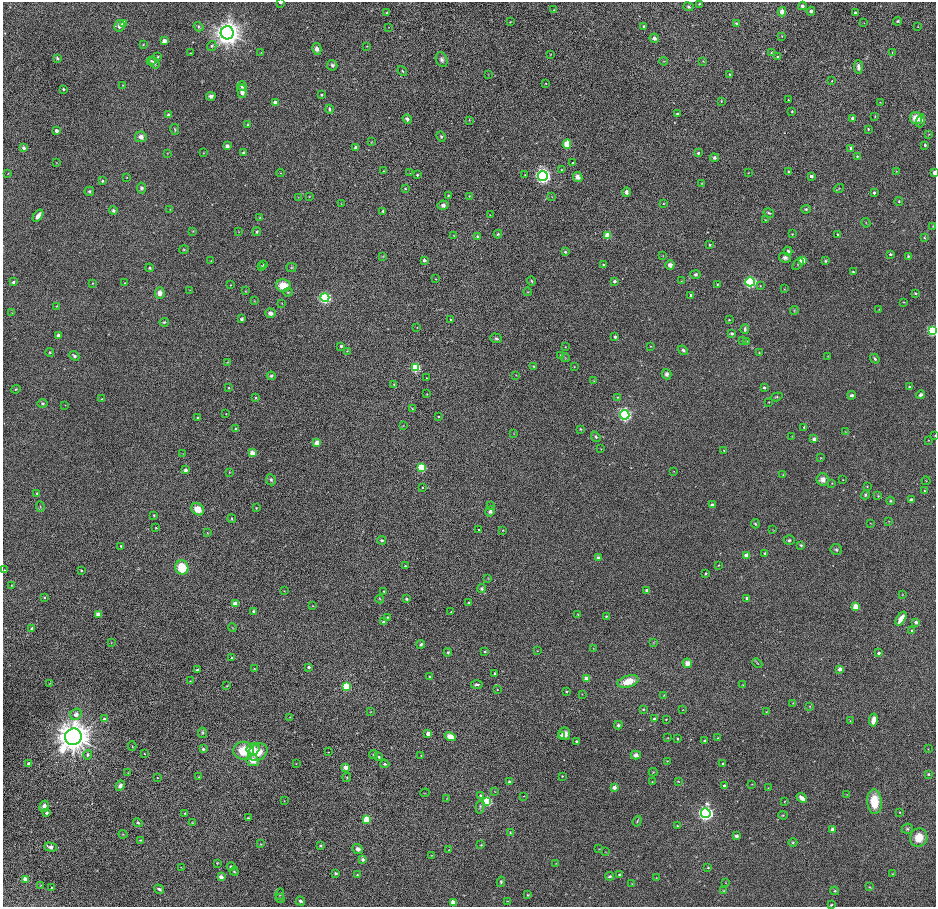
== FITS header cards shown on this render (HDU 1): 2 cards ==
NAXIS1  =                 1867 / length of original image axis
NAXIS2  =                 1810 / length of original image axis

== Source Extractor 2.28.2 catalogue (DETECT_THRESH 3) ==
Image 1867 x 1810 px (HDU 1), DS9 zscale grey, zoomed out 1/2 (1 PNG px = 2 x 2 image px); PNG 938 x 909 px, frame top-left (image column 2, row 1810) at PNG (3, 2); each listed source drawn as its Kron ellipse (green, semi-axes under 4 px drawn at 4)
Background -0.0471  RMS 40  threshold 120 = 3 sigma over >= 5 px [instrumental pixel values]
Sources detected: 534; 1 cannot appear on this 1/2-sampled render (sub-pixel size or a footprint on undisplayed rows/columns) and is neither listed nor drawn; of the other 533, the 500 brightest by FLUX_AUTO listed and drawn (33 fainter detections omitted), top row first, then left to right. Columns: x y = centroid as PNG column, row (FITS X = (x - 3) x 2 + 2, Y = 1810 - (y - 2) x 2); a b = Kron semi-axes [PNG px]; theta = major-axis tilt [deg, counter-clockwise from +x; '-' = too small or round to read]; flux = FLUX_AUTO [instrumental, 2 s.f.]
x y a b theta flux
280 2 3 2 - 1.9e+04
699 4 3 3 - 8.1e+03
802 6 4 4 - 2.4e+04
688 7 5 3 - 1.6e+04
554 10 3 2 - 3.8e+03
811 11 4 3 - 1.8e+04
387 12 3 3 - 6.5e+03
782 12 5 4 - 5.1e+04
855 13 3 3 - 1.5e+04
898 21 4 3 - 1.3e+04
510 22 3 2 - 4.1e+03
124 23 3 3 - 9.0e+04
736 23 4 4 - 1.0e+04
864 23 3 2 - 3.3e+03
119 26 6 5 - 3.8e+04
643 26 2 2 - 9.7e+03
199 27 5 4 - 1.3e+04
389 27 2 2 - 2.9e+03
918 27 3 2 - 3.5e+03
227 33 6 6 - 1.1e+07
782 36 3 2 - 4.4e+03
654 38 5 4 - 2.3e+04
164 41 4 4 - 3.3e+04
143 44 3 3 - 5.7e+03
212 46 5 4 - 1.5e+04
367 46 4 3 - 5.3e+03
317 49 6 4 -78 4.0e+04
892 52 4 2 - 4.7e+03
190 53 3 2 - 3.5e+03
261 53 3 2 - 3.5e+03
771 53 3 2 - 5.1e+03
550 54 4 3 - 5.3e+03
158 57 3 3 - 8.0e+03
777 57 4 3 - 9.6e+03
57 58 4 3 - 1.4e+04
442 60 8 5 -67 2.5e+04
151 61 5 3 - 9.5e+03
664 61 4 3 - 5.9e+03
703 61 3 2 - 3.2e+03
154 63 6 4 -54 2.8e+04
332 65 5 5 - 1.9e+04
858 67 7 3 -86 3.6e+04
402 71 5 3 - 9.6e+03
729 74 3 2 - 6.6e+03
488 75 3 2 - 3.3e+03
832 81 2 2 - 3.3e+03
546 83 2 2 - 4.3e+03
123 85 2 2 - 3.8e+03
242 86 5 4 - 2.9e+04
63 89 2 2 - 1.2e+04
242 91 7 4 -83 6.6e+04
321 95 3 3 - 7.7e+03
211 96 4 3 - 2.6e+04
788 100 3 2 - 4.2e+03
721 101 3 3 - 6.3e+03
275 102 3 3 - 4.2e+04
880 102 3 2 - 3.0e+03
330 109 4 3 - 1.3e+04
792 111 3 2 - 9.0e+03
677 114 2 2 - 1.7e+04
168 115 4 4 - 1.5e+04
875 116 4 2 - 4.8e+03
853 118 3 3 - 3.1e+04
916 118 6 5 - 1.2e+05
407 119 5 3 - 2.3e+04
469 120 4 3 - 6.1e+03
920 121 7 4 71 3.0e+04
248 125 3 3 - 8.2e+03
175 129 5 3 - 8.4e+03
868 129 3 2 - 7.7e+03
56 130 3 3 - 4.3e+04
929 134 4 3 - 6.2e+03
441 136 5 4 - 1.5e+04
141 137 6 5 - 4.2e+04
371 142 3 2 - 3.1e+03
567 144 4 3 - 2.5e+05
925 145 3 3 - 2.0e+04
227 146 3 3 - 5.4e+04
24 148 4 3 - 2.4e+04
356 148 3 3 - 3.6e+04
851 148 4 3 - 1.7e+04
167 153 3 3 - 4.8e+03
203 153 3 2 - 4.3e+03
244 153 4 3 - 1.8e+04
698 153 3 3 - 1.3e+04
857 156 4 3 - 7.5e+03
714 158 4 4 - 1.7e+04
56 163 3 2 - 4.3e+03
573 163 3 2 - 1.4e+04
562 170 3 2 - 4.7e+03
384 171 2 2 - 3.7e+03
788 171 2 2 - 1.6e+04
896 171 3 3 - 4.9e+03
934 172 4 3 - 3.0e+04
8 173 3 2 - 3.7e+03
280 173 4 2 - 4.9e+03
410 173 3 2 - 3.7e+03
748 173 3 2 - 3.3e+03
417 175 3 2 - 1.1e+04
525 175 2 2 - 4.3e+03
543 176 5 5 - 2.8e+06
811 176 3 3 - 3.7e+04
127 177 3 2 - 4.3e+03
578 177 5 4 - 4.8e+04
102 181 3 3 - 9.1e+03
701 184 3 3 - 5.3e+03
141 188 5 4 - 1.6e+04
839 188 5 3 - 7.0e+03
405 189 3 3 - 6.2e+03
89 191 5 4 - 1.4e+04
626 192 5 3 - 2.6e+04
874 193 3 2 - 1.8e+04
448 195 3 2 - 5.8e+03
309 196 4 3 - 5.7e+03
469 196 4 3 - 5.6e+03
298 197 3 2 - 3.6e+03
552 197 4 2 - 3.3e+03
899 201 4 4 - 9.3e+03
341 204 3 2 - 3.4e+03
663 204 3 2 - 6.3e+03
443 205 5 4 - 2.3e+04
170 209 3 2 - 3.3e+03
806 209 5 4 - 1.4e+04
113 211 4 4 - 1.6e+04
383 211 4 3 - 1.4e+04
769 213 5 3 - 1.2e+04
490 215 2 2 - 3.2e+03
38 216 7 3 52 4.6e+04
260 217 3 3 - 6.5e+03
765 220 3 3 - 4.2e+03
866 223 5 2 - 5.7e+03
933 226 3 2 - 3.9e+03
193 231 4 3 - 5.1e+03
239 232 3 2 - 3.6e+03
257 232 4 3 - 1.2e+04
498 234 4 3 - 9.6e+03
792 234 3 2 - 5.1e+03
608 235 3 3 - 1.5e+05
837 235 3 3 - 9.8e+03
454 236 3 2 - 4.5e+03
478 236 3 3 - 1.9e+04
924 238 4 3 - 7.5e+03
710 245 3 3 - 9.4e+03
184 249 5 3 - 7.8e+03
788 251 4 4 - 2.1e+04
565 252 4 4 - 1.1e+04
890 254 4 3 - 1.4e+04
383 256 4 3 - 6.4e+03
663 256 3 2 - 2.9e+03
908 256 4 3 - 1.1e+04
785 258 6 5 - 3.2e+04
211 260 2 2 - 3.1e+03
424 260 3 3 - 3.7e+04
802 260 3 3 - 1.6e+05
825 261 4 4 - 1.2e+04
263 264 3 2 - 5.3e+03
798 264 7 3 49 8.4e+03
603 265 3 3 - 1.1e+04
670 265 5 4 - 3.7e+04
262 266 4 3 - 6.0e+03
149 268 4 4 - 1.2e+04
291 268 5 4 - 1.2e+04
853 272 3 2 - 1.0e+04
695 274 5 4 - 1.6e+04
436 279 3 2 - 5.6e+03
532 281 4 3 - 1.0e+04
614 281 3 3 - 2.5e+04
681 281 3 2 - 4.9e+03
13 282 3 3 - 1.4e+04
750 282 4 4 - 1.2e+06
92 283 3 2 - 4.9e+03
125 283 4 3 - 6.6e+03
717 284 3 3 - 5.7e+03
231 285 3 3 - 4.6e+03
283 286 7 6 - 1.5e+05
760 286 3 3 - 4.8e+03
784 289 3 2 - 4.0e+03
190 290 3 3 - 4.2e+03
246 291 4 2 - 5.5e+03
288 292 5 3 - 7.3e+03
528 292 4 2 - 5.2e+03
160 293 5 5 - 5.1e+04
915 293 3 3 - 1.1e+04
691 295 2 2 - 1.6e+04
325 298 4 4 - 1.2e+06
254 301 3 2 - 4.1e+03
904 302 4 2 - 5.2e+03
282 303 3 2 - 4.0e+03
57 306 4 2 - 5.6e+03
879 309 3 2 - 4.0e+03
794 310 4 4 - 8.9e+03
12 313 4 2 - 5.6e+03
271 313 5 4 - 3.9e+04
241 319 4 3 - 1.3e+04
451 319 3 3 - 7.5e+03
729 320 2 2 - 6.0e+03
164 322 4 3 - 1.0e+04
417 327 2 2 - 3.3e+03
745 329 5 3 - 1.7e+04
932 331 4 4 - 7.8e+05
732 334 3 3 - 2.3e+04
58 335 4 3 - 3.1e+04
615 337 3 3 - 1.8e+04
496 338 6 5 - 1.6e+04
742 341 3 2 - 5.1e+03
746 341 3 3 - 7.6e+03
341 346 3 3 - 2.0e+04
651 346 3 2 - 4.5e+03
565 347 3 3 - 5.1e+03
683 350 5 3 - 1.8e+04
347 351 3 3 - 5.3e+03
50 352 4 3 - 8.5e+03
759 353 3 3 - 4.5e+03
560 355 4 3 - 8.8e+03
74 356 5 3 - 1.9e+04
828 356 3 2 - 3.7e+03
565 358 4 2 - 5.0e+03
875 359 5 3 - 1.4e+04
227 362 4 3 - 6.0e+03
534 366 4 3 - 8.7e+03
416 367 4 4 - 4.2e+05
574 367 3 2 - 3.6e+03
667 374 5 5 - 2.5e+04
516 375 2 2 - 3.2e+03
271 376 4 4 - 1.5e+04
426 378 2 2 - 3.2e+03
594 381 4 3 - 5.6e+03
394 384 3 3 - 6.2e+03
764 387 3 2 - 1.8e+04
909 387 3 3 - 1.3e+04
229 388 3 3 - 6.9e+03
16 389 5 3 - 9.0e+03
427 394 3 2 - 3.7e+03
852 395 4 3 - 2.3e+04
920 395 4 3 - 2.6e+04
618 397 4 3 - 8.5e+03
777 397 6 3 18 8.7e+03
256 398 4 3 - 9.8e+03
102 399 3 2 - 7.6e+03
769 402 2 2 - 3.6e+03
42 403 5 4 - 1.3e+04
65 405 2 2 - 3.3e+03
412 409 3 3 - 6.9e+03
226 414 2 2 - 3.6e+03
625 415 5 4 - 1.6e+06
438 416 2 2 - 5.7e+03
198 417 3 3 - 7.7e+03
403 426 3 2 - 3.2e+03
804 427 3 3 - 8.3e+03
236 429 3 3 - 1.5e+04
580 429 4 3 - 7.2e+03
845 431 3 2 - 3.2e+03
514 433 3 2 - 3.2e+03
935 436 3 2 - 4.7e+03
596 437 5 4 - 1.5e+04
792 437 3 2 - 3.3e+03
814 439 3 3 - 5.0e+04
928 440 3 2 - 3.4e+03
317 443 3 3 - 9.9e+04
601 449 3 2 - 3.7e+03
724 450 4 3 - 6.7e+03
183 453 3 2 - 3.6e+03
252 453 3 3 - 1.3e+05
821 458 3 3 - 5.0e+03
422 468 4 4 - 3.9e+05
185 470 4 4 - 2.2e+04
674 471 3 2 - 3.5e+03
229 472 2 2 - 3.3e+03
783 475 3 2 - 3.8e+03
823 479 6 6 - 5.1e+04
271 480 5 5 - 1.6e+04
843 480 2 2 - 3.4e+03
926 481 4 1 - 3.0e+03
832 483 3 2 - 4.6e+03
422 487 2 2 - 4.4e+03
867 487 3 3 - 5.8e+03
924 490 3 2 - 4.4e+03
37 493 4 3 - 9.2e+03
865 495 4 3 - 1.0e+04
878 496 4 3 - 6.1e+03
911 500 4 3 - 1.9e+04
890 501 4 3 - 9.3e+03
712 505 4 3 - 3.5e+04
490 506 3 3 - 4.3e+03
40 507 5 3 - 8.9e+03
256 508 3 3 - 5.8e+03
198 509 7 5 -41 8.2e+04
490 511 5 4 - 2.9e+04
154 515 3 3 - 6.8e+03
232 519 4 3 - 9.0e+03
889 521 3 2 - 3.6e+03
870 523 3 2 - 3.2e+03
755 524 5 3 - 9.4e+03
156 528 2 2 - 6.0e+03
479 530 2 2 - 7.2e+03
503 530 3 3 - 5.0e+03
773 530 3 2 - 3.4e+03
207 533 3 3 - 4.4e+03
382 540 4 3 - 1.4e+04
789 540 5 5 - 1.5e+04
801 545 3 3 - 1.0e+04
121 546 2 2 - 1.3e+04
836 550 5 5 - 1.7e+04
765 553 2 2 - 8.6e+03
746 556 3 3 - 9.8e+04
598 558 4 4 - 2.6e+04
719 565 3 2 - 6.4e+03
405 566 3 3 - 6.6e+03
182 567 7 6 - 2.3e+05
4 570 2 2 - 4.7e+03
81 570 2 2 - 8.4e+03
705 573 2 2 - 1.0e+04
488 578 3 2 - 3.7e+03
11 585 3 2 - 4.3e+03
482 589 4 4 - 1.3e+04
647 590 3 2 - 3.4e+04
284 591 3 2 - 3.4e+03
384 591 3 3 - 9.3e+03
902 595 3 2 - 3.6e+03
44 598 3 3 - 6.8e+03
747 598 3 2 - 2.9e+04
380 599 4 2 - 5.4e+03
406 599 4 3 - 1.0e+04
469 602 3 3 - 6.2e+03
235 604 3 3 - 1.2e+05
313 606 3 2 - 4.3e+03
855 607 3 3 - 1.7e+05
254 612 4 3 - 1.9e+04
451 612 3 2 - 7.3e+03
98 614 3 3 - 8.0e+04
578 615 4 3 - 6.2e+03
606 616 3 3 - 6.7e+03
387 617 3 3 - 6.7e+03
901 619 8 3 57 1.1e+05
384 622 3 3 - 2.0e+04
916 622 4 4 - 2.6e+04
32 628 3 3 - 1.8e+04
232 628 4 2 - 4.8e+03
912 631 3 3 - 1.2e+04
111 642 3 1 - 3.0e+03
654 643 3 3 - 6.0e+03
421 644 4 3 - 1.4e+04
593 648 3 2 - 4.4e+03
485 651 3 2 - 8.3e+03
537 651 3 2 - 4.1e+03
448 652 4 4 - 1.3e+04
879 653 3 2 - 2.3e+04
232 658 3 2 - 1.2e+04
687 663 5 4 - 5.0e+04
757 663 6 2 -44 6.2e+03
309 667 3 3 - 2.5e+04
254 669 2 2 - 3.7e+03
840 669 4 4 - 3.1e+04
198 670 3 2 - 1.2e+04
495 673 3 3 - 1.0e+04
430 677 4 3 - 9.9e+03
586 678 3 3 - 8.4e+04
190 681 4 2 - 4.7e+03
628 681 11 5 17 1.4e+05
49 684 4 2 - 4.1e+03
477 685 6 3 4 1.6e+04
743 685 3 3 - 5.0e+03
227 686 4 3 - 5.6e+03
346 686 4 4 - 3.4e+05
497 690 3 2 - 4.7e+03
566 691 2 2 - 9.3e+03
582 694 2 2 - 3.0e+03
664 695 4 3 - 6.0e+03
793 703 2 2 - 3.8e+03
810 706 4 3 - 5.9e+03
643 709 3 3 - 7.3e+03
683 710 2 2 - 3.1e+03
370 712 2 2 - 3.0e+03
766 712 4 2 - 4.3e+03
76 714 6 5 - 4.2e+04
290 717 3 2 - 4.0e+03
104 719 3 3 - 2.3e+04
654 719 3 3 - 1.4e+04
666 719 2 2 - 4.3e+03
873 720 6 4 80 6.9e+04
850 721 3 2 - 4.6e+03
618 725 4 4 - 1.5e+04
202 733 5 4 - 1.3e+04
428 734 3 3 - 7.5e+04
564 734 6 6 - 6.5e+04
561 736 4 3 - 2.3e+04
73 737 8 8 - 1.6e+07
450 737 6 4 -29 8.4e+04
668 738 3 2 - 4.1e+03
718 738 3 2 - 4.5e+03
677 739 2 2 - 1.1e+04
577 741 3 2 - 1.4e+04
704 741 2 2 - 7.0e+03
132 746 5 2 - 5.1e+03
203 749 3 3 - 1.5e+04
253 749 7 6 - 7.0e+04
928 749 3 2 - 3.0e+03
243 751 10 9 - 2.1e+05
258 752 10 8 36 1.6e+05
328 752 2 2 - 3.7e+03
144 753 2 2 - 3.7e+03
88 755 5 4 - 1.6e+04
374 755 4 4 - 9.3e+03
421 755 2 2 - 4.5e+03
636 755 5 4 - 3.9e+04
379 757 4 3 - 1.2e+04
253 761 6 5 - 9.8e+04
667 761 3 3 - 4.7e+03
29 763 3 2 - 3.5e+04
296 764 3 2 - 3.7e+03
385 764 4 3 - 1.2e+04
723 764 2 2 - 1.6e+04
345 767 3 3 - 8.8e+04
653 772 4 3 - 8.3e+03
128 773 3 3 - 4.4e+03
928 774 3 3 - 8.7e+03
562 776 3 3 - 7.3e+03
199 777 3 3 - 7.4e+03
347 777 5 3 - 8.2e+03
157 778 2 2 - 4.1e+03
678 781 4 3 - 5.5e+03
509 782 4 4 - 1.6e+04
652 782 2 2 - 3.8e+03
752 784 3 2 - 3.9e+03
120 786 5 4 - 3.7e+04
724 786 4 3 - 2.4e+04
614 787 3 3 - 4.5e+04
768 788 3 2 - 4.5e+03
494 791 3 2 - 3.2e+03
425 793 5 2 - 4.0e+03
847 794 3 2 - 3.8e+03
480 795 4 4 - 1.1e+04
524 796 3 2 - 3.4e+03
802 798 5 3 - 5.8e+04
447 799 4 3 - 5.5e+03
284 801 3 2 - 3.7e+03
487 801 4 4 - 5.1e+05
784 801 3 2 - 4.2e+03
874 802 12 7 -86 2.0e+05
44 806 6 4 76 3.8e+04
480 807 7 3 77 1.2e+04
900 812 3 3 - 4.8e+03
46 813 3 3 - 1.8e+04
185 813 3 3 - 7.5e+03
706 813 5 5 - 2.7e+06
783 815 5 4 - 8.8e+03
248 818 3 2 - 9.1e+03
367 819 3 3 - 2.4e+05
637 821 5 3 - 8.3e+03
192 822 3 3 - 5.3e+03
138 823 5 3 - 1.1e+04
677 826 4 2 - 5.7e+03
833 829 3 3 - 5.0e+04
907 829 5 5 - 1.5e+04
510 832 3 3 - 5.3e+03
123 834 4 3 - 5.6e+03
736 836 4 4 - 2.1e+04
919 838 9 8 - 1.3e+05
140 840 2 2 - 6.3e+03
793 842 4 3 - 1.0e+04
261 844 3 2 - 4.8e+03
320 845 3 2 - 9.0e+03
481 845 3 3 - 5.3e+03
51 847 6 4 -18 3.3e+04
358 849 5 4 - 3.1e+04
599 849 3 2 - 3.4e+03
449 850 3 2 - 3.6e+03
605 852 3 2 - 3.2e+03
431 855 3 2 - 4.9e+03
363 860 3 3 - 3.1e+04
217 863 3 3 - 7.1e+03
555 863 2 2 - 3.2e+03
181 867 2 2 - 3.0e+03
231 867 4 4 - 1.7e+04
708 868 3 3 - 7.9e+03
234 872 4 4 - 1.0e+04
336 873 3 2 - 2.1e+04
893 874 3 3 - 5.0e+03
357 875 3 3 - 6.8e+03
619 875 4 3 - 1.6e+04
610 876 4 3 - 1.4e+04
221 877 3 3 - 7.6e+04
656 878 4 2 - 4.2e+03
25 879 3 3 - 7.5e+04
501 882 5 3 - 1.2e+04
726 883 3 3 - 3.9e+03
632 884 3 3 - 5.7e+03
40 885 3 2 - 3.4e+03
869 887 4 3 - 6.2e+03
52 888 3 3 - 1.2e+04
159 889 5 3 - 2.0e+04
724 891 3 3 - 5.1e+03
835 891 4 4 - 1.1e+04
280 894 6 3 78 8.7e+03
528 895 3 2 - 6.2e+03
280 898 5 3 - 8.4e+03
300 901 5 4 - 1.8e+04
507 901 3 2 - 4.7e+03
453 902 3 3 - 9.4e+04
831 905 4 3 - 9.1e+03
At the frame edge (FLAGS 8, measured only in part): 4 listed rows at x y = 280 2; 934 172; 932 331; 935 436
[33 fainter detections neither listed nor drawn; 1 sub-pixel or undisplayed-footprint detection neither listed nor drawn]